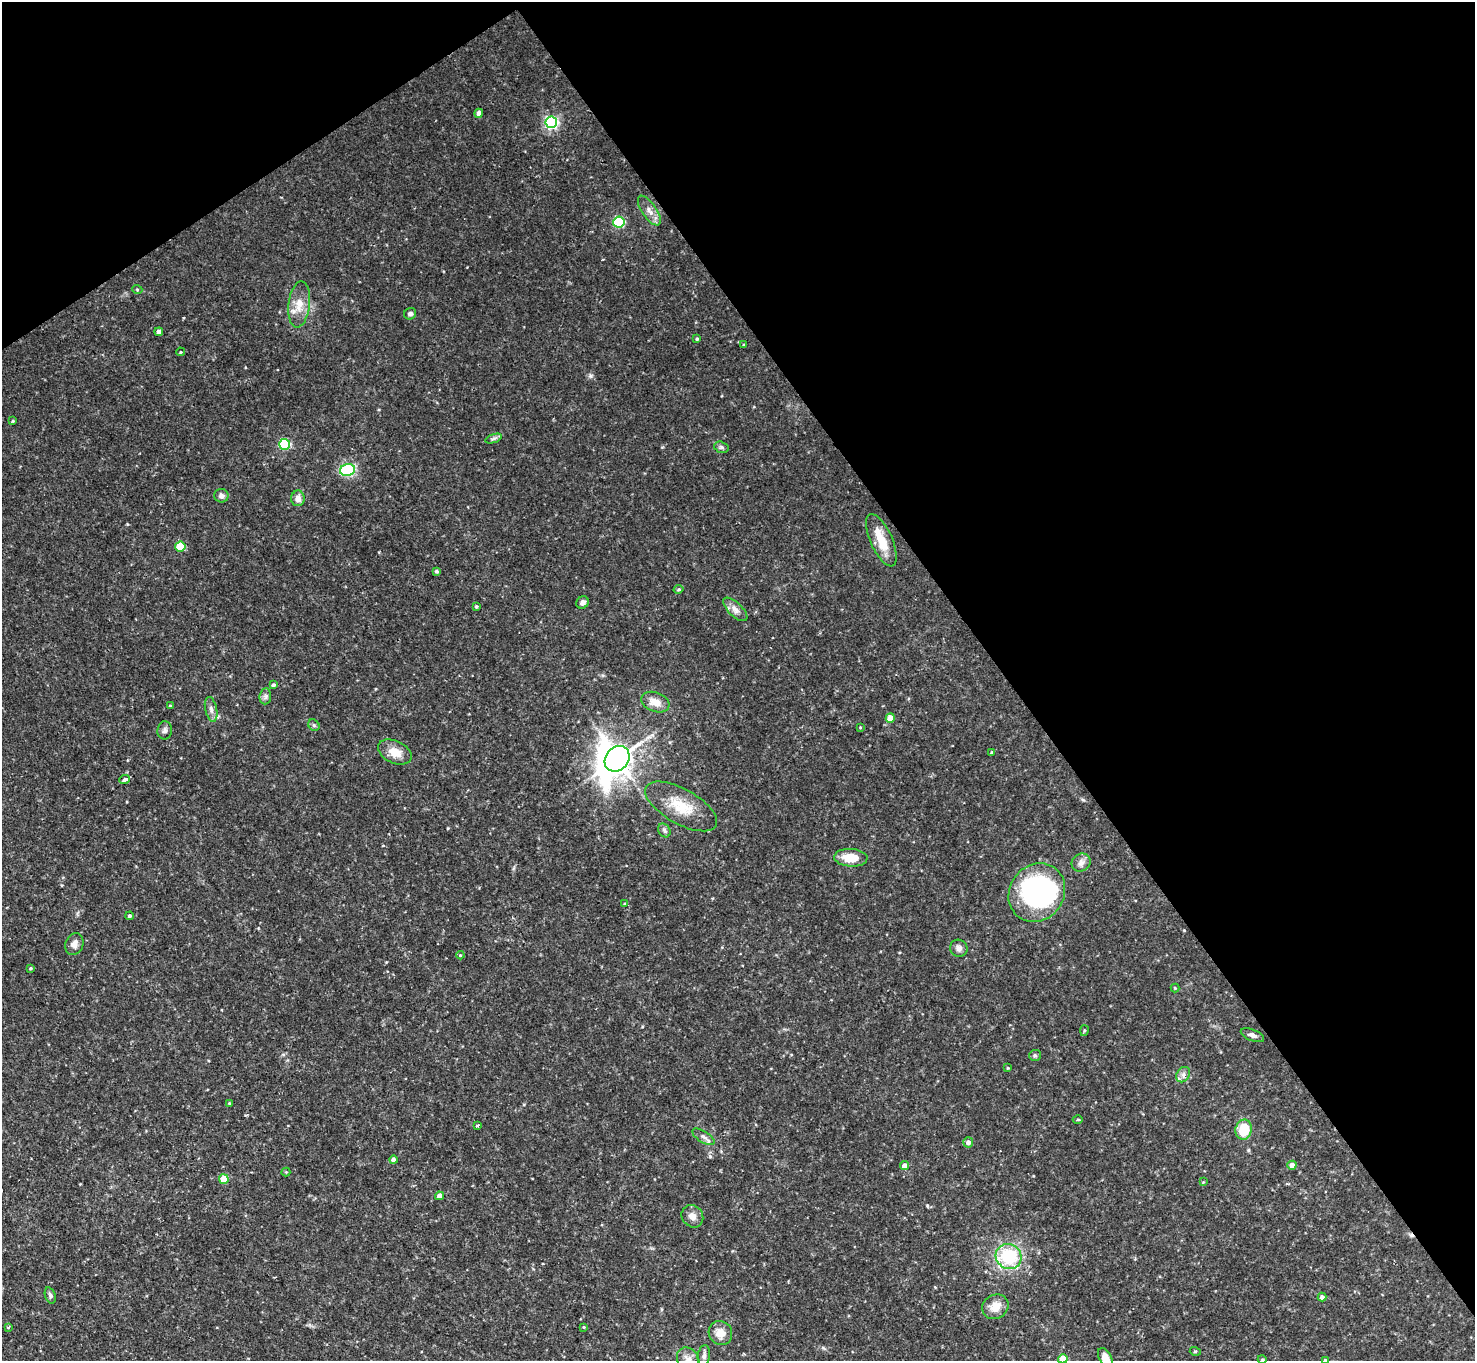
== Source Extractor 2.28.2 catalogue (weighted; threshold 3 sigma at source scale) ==
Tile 3 of 4 x 4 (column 3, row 1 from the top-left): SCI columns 3056-4528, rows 4596-5954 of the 6111 x 6115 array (HDU 1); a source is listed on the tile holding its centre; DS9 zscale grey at full resolution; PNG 1477 x 1363 px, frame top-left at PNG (2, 2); each listed source drawn as its Kron ellipse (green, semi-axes under 4 px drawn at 4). Shown black and unused: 36% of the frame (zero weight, under 2 of 3 exposures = <1% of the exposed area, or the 3 px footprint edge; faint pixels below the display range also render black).
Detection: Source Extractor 2.28.2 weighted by HDU 2 'WHT'; one run over the whole footprint, this tile lists its part. Background 0.0889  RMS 0.0077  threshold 0.0348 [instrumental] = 3 sigma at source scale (4.5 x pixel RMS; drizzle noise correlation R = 1.50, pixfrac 1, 0.05/0.05 arcsec/px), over >= 5 px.
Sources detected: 86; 1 inside a brighter object's white glare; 1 cosmic-ray / hot-pixel residue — neither listed nor drawn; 1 inside a brighter listed object's ellipse — not listed separately; the other 83 listed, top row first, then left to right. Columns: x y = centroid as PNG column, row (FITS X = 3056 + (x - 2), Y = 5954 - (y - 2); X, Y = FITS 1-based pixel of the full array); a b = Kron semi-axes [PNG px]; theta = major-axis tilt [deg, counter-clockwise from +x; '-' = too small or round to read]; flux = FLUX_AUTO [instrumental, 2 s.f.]
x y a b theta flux
479 113 4 4 - 6.1
551 122 6 6 - 160
649 211 17 7 -56 5.6
619 222 5 5 - 85
137 289 5 3 - 0.72
299 304 23 10 83 12
410 314 6 5 - 2.7
159 332 4 4 - 3.4
697 339 4 3 - 0.99
744 345 3 3 - 1.1
180 352 4 3 - 0.72
13 421 4 3 - 0.82
494 438 9 4 19 1.7
285 444 5 5 - 69
721 447 7 5 -16 1.7
347 470 7 6 - 48
221 496 7 7 - 3
298 498 8 7 - 5
881 540 28 11 -66 17
180 547 5 5 - 30
437 571 4 4 - 1.4
679 589 5 4 - 1.1
583 603 6 5 - 2.9
476 606 4 3 - 0.95
735 609 15 7 -44 4.5
274 685 4 4 - 1.5
265 696 8 5 83 2.1
655 702 14 9 -20 8.1
170 706 4 3 - 0.67
211 709 12 6 -78 3.6
890 718 5 4 - 14
314 725 6 5 - 1.2
860 727 3 3 - 0.68
165 730 9 7 82 2.5
395 752 18 11 -25 11
992 752 4 3 - 1.3
617 759 14 11 49 1300
124 780 5 3 - 3.8
681 806 40 17 -29 26
664 830 7 5 -58 2
851 858 17 9 -3 15
1081 862 10 8 31 3.9
1037 893 30 27 54 160
625 904 4 3 - 0.86
130 916 4 4 - 1.5
74 944 11 9 67 4.8
959 948 9 8 - 3.5
460 955 4 3 - 1.2
31 968 3 3 - 0.91
1175 988 4 4 - 0.7
1084 1031 5 4 - 1
1252 1035 12 5 -22 3
1035 1055 6 5 - 1.3
1008 1068 4 3 - 0.65
1183 1075 8 6 56 2.8
229 1103 4 3 - 1.3
1078 1119 5 3 - 0.72
477 1126 3 3 - 2
1244 1130 10 8 77 21
703 1137 13 5 -32 3
968 1142 5 5 - 3.7
393 1160 4 4 - 3
1292 1165 4 4 - 6.3
904 1166 4 4 - 4.3
286 1172 4 4 - 0.74
224 1179 5 4 - 20
1203 1182 3 3 - 0.75
440 1196 4 4 - 5.3
692 1216 12 10 -50 5.4
1009 1256 13 12 - 41
50 1295 8 5 -71 2
1322 1297 4 4 - 2.4
995 1307 13 12 - 9.6
8 1327 3 3 - 1.5
584 1327 3 3 - 0.66
720 1333 12 11 - 8.5
1195 1351 5 3 - 0.76
704 1356 10 6 82 3
1105 1358 11 6 -62 8.5
1063 1359 5 4 - 17
1262 1359 4 3 - 0.7
688 1360 13 10 -55 6.9
1325 1360 4 3 - 0.71
Isophote crosses this tile's border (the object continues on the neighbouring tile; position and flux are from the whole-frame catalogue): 4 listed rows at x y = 1105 1358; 1063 1359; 688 1360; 1325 1360
Unlisted compact peaks at least as high as the median listed source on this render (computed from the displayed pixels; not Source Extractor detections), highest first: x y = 591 376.